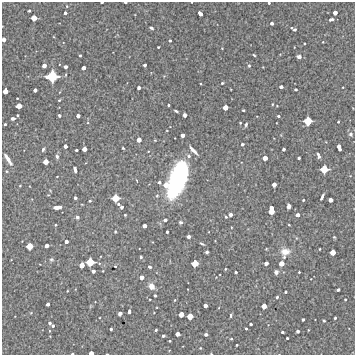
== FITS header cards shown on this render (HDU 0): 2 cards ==
NAXIS1  =                  353 /Length X axis
NAXIS2  =                  353 /Length Y axis

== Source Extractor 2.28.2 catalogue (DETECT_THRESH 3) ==
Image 353 x 353 px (HDU 0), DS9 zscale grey, 1 PNG px = 1 image px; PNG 357 x 357 px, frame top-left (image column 1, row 353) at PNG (2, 2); no overlay
Background 5330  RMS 280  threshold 836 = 3 sigma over >= 5 px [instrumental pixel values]
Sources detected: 172; all 172 listed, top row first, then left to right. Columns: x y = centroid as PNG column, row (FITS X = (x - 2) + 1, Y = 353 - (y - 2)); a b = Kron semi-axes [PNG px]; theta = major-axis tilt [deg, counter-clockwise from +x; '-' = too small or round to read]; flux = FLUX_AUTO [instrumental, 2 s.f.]
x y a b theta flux
102 2 3 2 - 2.4e+04
125 3 3 2 - 2.7e+04
269 3 3 3 - 2.0e+04
67 6 4 4 - 1.8e+04
29 11 3 2 - 2.0e+04
65 13 3 3 - 4.0e+04
335 13 4 4 - 7.9e+04
200 14 5 3 - 8.5e+04
34 18 5 5 - 1.6e+05
331 19 5 3 - 4.3e+04
272 23 3 3 - 4.3e+04
151 28 5 3 - 3.2e+04
294 29 6 3 -31 3.7e+04
4 39 4 4 - 7.6e+04
170 40 3 3 - 3.0e+04
323 42 2 2 - 1.3e+04
158 47 3 3 - 1.8e+04
222 48 2 2 - 1.2e+04
80 55 3 3 - 2.3e+04
254 55 4 2 - 1.9e+04
299 57 4 4 - 5.9e+04
145 65 3 3 - 4.5e+04
44 66 4 4 - 8.0e+04
249 66 4 4 - 2.3e+04
66 67 4 3 - 6.0e+04
84 68 4 3 - 7.2e+04
52 76 9 8 - 5.9e+05
222 83 3 3 - 2.4e+04
281 87 4 3 - 5.7e+04
343 87 3 2 - 1.3e+04
139 88 4 3 - 5.1e+04
296 89 3 3 - 2.4e+04
35 90 4 3 - 5.5e+04
5 91 5 4 - 1.2e+05
17 98 2 2 - 1.6e+04
59 100 3 3 - 1.8e+04
272 104 3 2 - 1.5e+04
168 105 3 2 - 2.2e+04
19 106 5 4 - 1.4e+05
225 107 4 4 - 1.3e+05
243 110 3 2 - 1.6e+04
176 111 4 2 - 2.5e+04
17 115 3 2 - 1.8e+04
59 115 3 3 - 2.3e+04
185 115 4 3 - 4.9e+04
78 116 4 3 - 6.2e+04
278 116 3 3 - 2.7e+04
13 118 4 3 - 5.3e+04
308 121 6 6 - 3.0e+05
338 122 3 2 - 1.8e+04
240 123 3 2 - 1.8e+04
5 124 3 3 - 2.2e+04
246 125 5 3 - 2.7e+04
351 134 5 5 - 3.9e+04
182 135 4 4 - 7.5e+04
139 140 4 4 - 1.1e+05
242 144 3 3 - 3.9e+04
65 146 4 3 - 6.4e+04
339 147 7 3 -71 9.9e+04
123 148 3 2 - 1.8e+04
43 149 5 3 - 3.2e+04
84 149 4 4 - 1.1e+05
284 149 3 3 - 3.8e+04
76 150 3 3 - 3.1e+04
193 150 9 3 -45 8.9e+04
318 155 6 3 -66 5.8e+04
57 156 5 4 - 4.2e+04
189 156 5 4 - 4.2e+04
265 158 4 4 - 1.1e+05
299 158 3 3 - 3.1e+04
8 159 12 4 -58 1.3e+05
46 162 4 4 - 1.3e+05
324 169 6 6 - 2.7e+05
75 170 5 3 - 6.5e+04
6 171 4 3 - 1.7e+04
177 179 31 13 71 3.2e+06
137 181 4 2 - 1.2e+04
159 182 3 3 - 3.9e+04
166 185 6 5 - 1.4e+05
274 185 4 4 - 8.5e+04
20 186 3 2 - 1.3e+04
157 196 5 4 - 2.6e+04
322 197 6 3 64 5.3e+04
75 198 3 3 - 3.8e+04
115 198 6 5 - 2.6e+05
303 200 3 2 - 2.0e+04
330 200 4 4 - 8.7e+04
90 201 3 3 - 2.1e+04
118 204 3 3 - 2.7e+04
289 206 4 4 - 7.1e+04
57 207 7 4 6 1.2e+05
122 207 3 3 - 4.5e+04
271 210 7 4 -88 2.3e+05
125 215 3 3 - 1.9e+04
230 215 4 3 - 6.7e+04
298 215 4 4 - 6.4e+04
77 217 5 4 - 3.5e+04
226 217 3 3 - 2.1e+04
165 220 4 3 - 4.8e+04
180 222 4 4 - 3.4e+04
56 225 4 3 - 1.9e+04
289 225 3 2 - 1.4e+04
144 226 4 4 - 7.5e+04
115 231 3 2 - 1.6e+04
167 232 3 3 - 2.9e+04
188 236 4 3 - 4.8e+04
334 237 3 3 - 1.8e+04
66 241 4 3 - 5.6e+04
202 244 7 2 -29 2.4e+04
29 246 5 5 - 1.9e+05
47 246 4 4 - 7.9e+04
320 249 3 2 - 1.7e+04
285 251 10 7 0 1.8e+05
207 252 3 3 - 3.3e+04
333 252 5 4 - 1.4e+05
141 257 3 3 - 2.1e+04
284 257 5 4 - 2.4e+04
51 259 5 5 - 2.9e+04
90 262 6 6 - 2.9e+05
195 263 5 5 - 2.0e+05
266 263 4 3 - 6.7e+04
281 263 5 4 - 1.2e+05
82 265 5 4 - 1.3e+05
115 266 3 3 - 1.8e+04
150 267 4 3 - 3.4e+04
225 269 2 2 - 1.7e+04
93 271 4 3 - 6.0e+04
103 271 3 2 - 1.1e+04
236 272 3 3 - 3.0e+04
276 272 4 4 - 6.1e+04
299 272 3 3 - 1.6e+04
142 277 4 4 - 8.4e+04
151 286 7 6 - 1.5e+05
338 290 4 3 - 4.3e+04
67 291 3 2 - 1.3e+04
285 292 3 2 - 2.3e+04
155 295 3 3 - 2.6e+04
277 297 3 3 - 2.6e+04
345 299 3 3 - 2.0e+04
175 300 3 2 - 1.4e+04
48 304 3 3 - 5.1e+04
205 306 4 4 - 7.3e+04
264 306 4 4 - 1.3e+05
129 311 4 3 - 4.4e+04
120 314 4 3 - 6.7e+04
181 314 4 4 - 1.2e+05
231 315 5 3 - 2.3e+04
190 316 5 5 - 1.6e+05
335 318 3 3 - 2.6e+04
303 319 3 3 - 3.3e+04
324 321 3 3 - 3.1e+04
50 323 4 3 - 2.7e+04
251 324 3 3 - 3.2e+04
53 326 4 3 - 2.6e+04
246 328 3 3 - 2.4e+04
111 329 3 3 - 2.9e+04
156 330 3 3 - 2.2e+04
308 330 3 2 - 1.1e+04
298 331 3 3 - 4.6e+04
282 332 3 3 - 3.2e+04
177 334 4 4 - 9.3e+04
206 334 4 3 - 4.9e+04
163 336 3 3 - 3.6e+04
287 338 3 3 - 2.2e+04
231 339 3 2 - 2.0e+04
170 341 3 2 - 1.4e+04
237 345 3 2 - 1.8e+04
200 348 2 2 - 1.3e+04
91 353 4 3 - 8.5e+04
72 354 3 2 - 2.2e+04
107 354 3 2 - 1.3e+04
211 354 3 2 - 1.2e+04
At the frame edge (FLAGS 8, measured only in part): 8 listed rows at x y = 102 2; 125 3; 269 3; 4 39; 91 353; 72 354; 107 354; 211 354